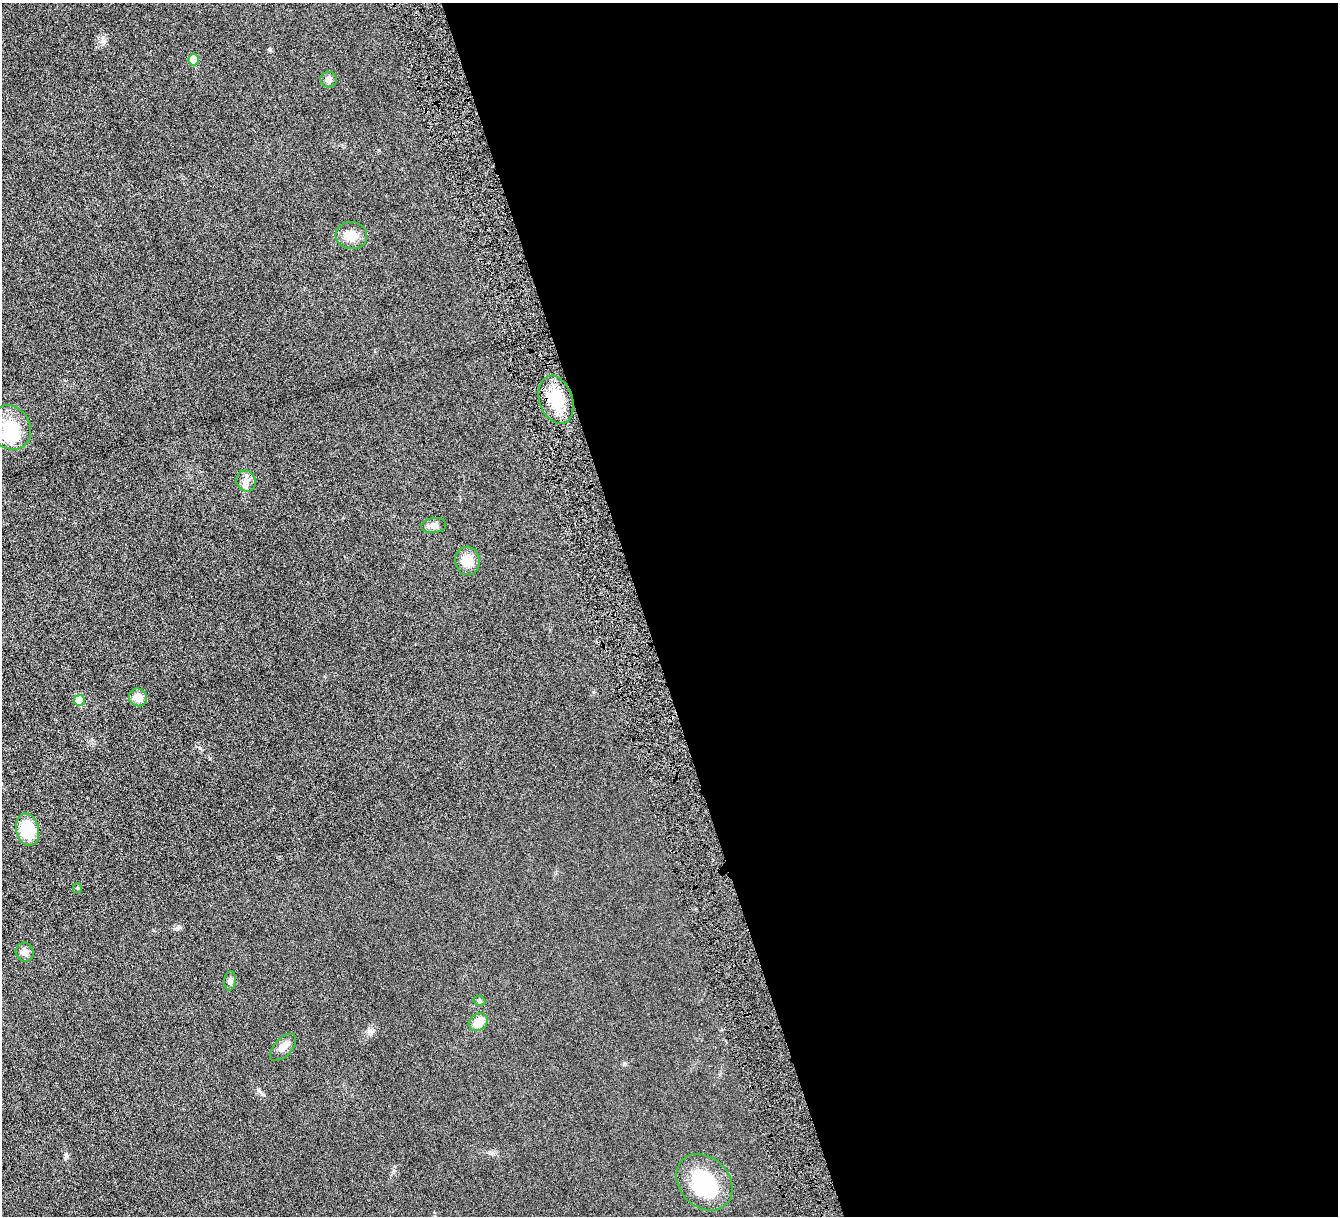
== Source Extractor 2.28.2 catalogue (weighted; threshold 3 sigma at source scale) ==
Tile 8 of 4 x 4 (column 4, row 2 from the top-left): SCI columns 4014-5349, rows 2713-3926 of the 5353 x 5300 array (HDU 1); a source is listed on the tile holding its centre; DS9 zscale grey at full resolution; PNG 1340 x 1218 px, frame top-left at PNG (2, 3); each listed source drawn as its Kron ellipse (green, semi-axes under 4 px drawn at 4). Shown black and unused: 52% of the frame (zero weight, under 4 of 8 exposures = <1% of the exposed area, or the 3 px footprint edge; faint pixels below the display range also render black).
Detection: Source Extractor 2.28.2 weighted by HDU 2 'WHT'; one run over the whole footprint, this tile lists its part. Background 0.0252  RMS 0.0048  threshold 0.0198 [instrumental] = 3 sigma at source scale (4.09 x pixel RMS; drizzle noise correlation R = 1.36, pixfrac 0.8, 0.05/0.05 arcsec/px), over >= 5 px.
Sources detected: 19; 1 inside a brighter object's white glare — neither listed nor drawn; the other 18 listed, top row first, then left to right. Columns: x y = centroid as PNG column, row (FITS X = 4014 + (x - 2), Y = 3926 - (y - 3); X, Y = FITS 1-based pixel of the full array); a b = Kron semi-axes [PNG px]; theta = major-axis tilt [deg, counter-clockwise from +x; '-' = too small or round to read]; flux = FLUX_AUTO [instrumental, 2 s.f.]
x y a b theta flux
193 60 5 5 - 7.4
329 80 8 8 - 1.8
351 236 16 13 -5 5.7
556 400 25 16 -70 14
10 427 23 20 -57 17
246 481 11 9 -68 2.7
434 525 12 7 8 1.9
468 561 14 12 -87 6.1
138 697 9 8 - 4
79 700 5 5 - 7.9
27 830 16 11 -78 15
77 888 5 4 - 0.5
25 952 9 9 - 2.2
230 981 9 6 84 1.3
479 1001 6 5 - 0.65
478 1022 10 8 36 5.2
283 1047 16 8 46 2.7
704 1182 31 25 -46 27
Unlisted compact peaks at least as high as the median listed source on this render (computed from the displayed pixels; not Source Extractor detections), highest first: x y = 66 1155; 179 927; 269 49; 258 1090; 200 748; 103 41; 624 1064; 369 1031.